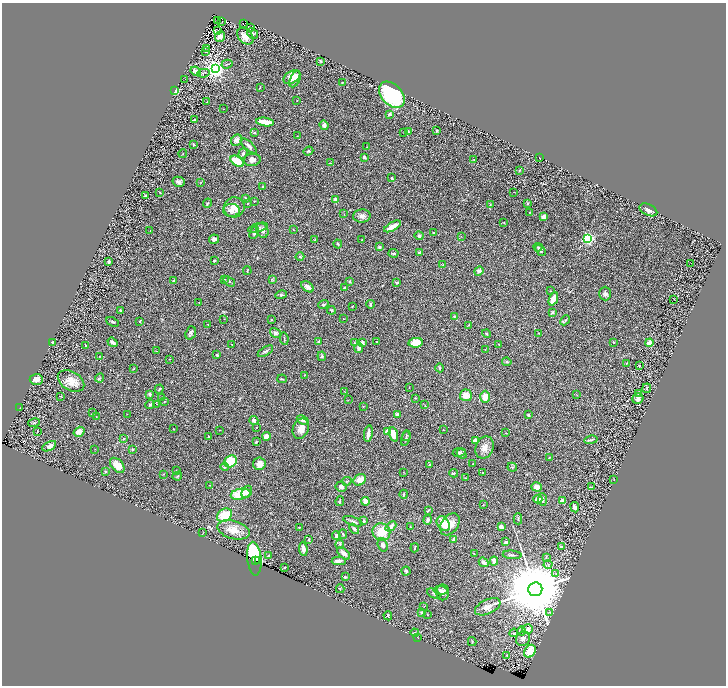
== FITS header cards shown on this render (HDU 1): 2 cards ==
NAXIS1  =                 1448
NAXIS2  =                 1367

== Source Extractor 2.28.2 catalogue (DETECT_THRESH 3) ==
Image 1448 x 1367 px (HDU 1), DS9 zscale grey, zoomed out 1/2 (1 PNG px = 2 x 2 image px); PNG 728 x 688 px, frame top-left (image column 1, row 1366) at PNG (2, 3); each listed source drawn as its Kron ellipse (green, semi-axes under 4 px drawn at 4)
Background 0.995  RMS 0.034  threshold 0.102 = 3 sigma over >= 5 px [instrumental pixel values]
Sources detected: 332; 24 cannot appear on this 1/2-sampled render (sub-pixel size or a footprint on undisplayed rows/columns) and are neither listed nor drawn; the other 308 listed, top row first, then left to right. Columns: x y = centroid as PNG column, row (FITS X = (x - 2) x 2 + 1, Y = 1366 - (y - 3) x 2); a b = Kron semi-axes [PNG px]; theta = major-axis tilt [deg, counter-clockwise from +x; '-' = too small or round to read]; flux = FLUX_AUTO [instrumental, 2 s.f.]
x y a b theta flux
218 21 2 1 - 5.8
221 22 2 1 - 2
243 24 2 1 - 1.2
251 27 2 1 - 1.6
218 31 2 1 - 21
253 34 6 5 - 13
245 36 9 7 -48 47
220 37 5 5 - 35
206 48 3 2 - 2.5
205 51 3 2 - 4.6
321 61 3 2 - 4.9
227 64 5 2 - 5.7
215 68 4 4 - 4300
196 71 5 3 - 33
203 73 6 3 10 8.5
292 77 9 6 31 84
185 79 2 1 - 1.8
295 79 9 5 65 49
342 82 2 2 - 4.2
260 87 3 2 - 3.2
175 91 2 2 - 450
392 95 15 10 -46 600
297 100 2 2 - 2.7
206 102 3 2 - 3
223 109 2 2 - 2.2
390 114 4 3 - 14
195 120 3 2 - 6.9
265 122 9 3 -8 100
324 125 5 4 - 23
437 131 3 2 - 9.5
404 132 2 1 - 2.6
408 132 2 2 - 3.6
254 133 4 3 - 5.3
297 136 2 1 - 1.9
237 140 6 5 - 31
194 144 4 3 - 5.3
249 146 10 4 -43 24
367 147 3 2 - 2.8
308 151 5 3 - 7
183 154 4 2 - 3.8
243 154 5 3 - 14
364 157 3 3 - 19
540 158 2 1 - 3
252 160 8 6 7 35
474 160 3 2 - 3.3
237 161 7 4 -33 130
330 163 3 2 - 2.8
519 170 4 3 - 7.4
392 178 2 2 - 9.3
179 182 6 5 - 22
201 182 3 2 - 3.3
263 187 2 2 - 6.4
160 192 2 2 - 3.1
514 192 2 2 - 2.2
145 195 2 2 - 19
245 199 3 3 - 9.8
336 199 4 4 - 28
254 201 2 1 - 2.8
207 203 5 3 - 7.4
247 203 3 2 - 2.8
527 203 3 3 - 9.4
490 205 3 2 - 4.4
234 207 10 10 - 71
231 210 8 6 -2 29
648 210 9 5 -25 25
530 212 2 2 - 7.4
344 214 2 1 - 1.9
362 216 9 6 3 29
544 217 4 3 - 36
504 222 2 2 - 2.5
392 226 9 3 28 86
258 228 10 4 17 15
293 229 3 2 - 2.5
262 230 7 6 - 38
150 231 2 1 - 4
254 233 7 4 67 16
433 233 3 2 - 6.5
419 236 4 4 - 11
461 236 2 2 - 2.4
214 239 5 4 - 20
587 239 3 3 - 1400
315 240 3 2 - 5
362 240 2 2 - 8.4
338 244 4 3 - 7.6
379 247 2 2 - 34
538 247 4 4 - 6.8
540 250 6 3 -50 15
394 253 5 3 - 9.2
419 253 3 3 - 13
300 257 4 3 - 5.8
214 260 3 2 - 6.6
109 262 4 4 - 11
691 263 2 1 - 30
443 265 2 2 - 4
247 271 4 2 - 5.5
479 271 5 4 - 19
224 279 2 2 - 4.5
272 280 3 3 - 4.8
174 281 4 3 - 13
229 281 6 3 -38 8.2
350 282 4 3 - 5.3
397 283 3 3 - 11
307 287 7 4 -37 36
345 288 4 3 - 9.9
550 291 2 2 - 3.4
605 294 7 6 - 19
281 295 6 4 15 10
553 299 7 3 69 68
674 299 2 1 - 2.5
199 302 2 1 - 1.8
323 304 5 3 - 12
370 304 4 3 - 11
352 306 3 2 - 2.3
120 310 3 2 - 9.1
331 310 4 3 - 8
553 312 2 2 - 27
454 316 3 3 - 6.9
224 319 2 1 - 2
271 319 2 2 - 9.5
343 319 3 2 - 2.7
565 320 5 3 - 8.4
140 321 2 2 - 15
113 322 7 2 -23 9.2
208 325 3 2 - 3.8
469 325 3 3 - 3.9
191 333 7 5 70 15
275 333 6 4 -33 17
539 333 3 2 - 3.4
486 334 4 3 - 4.9
284 339 6 2 -83 6.6
319 341 3 2 - 7.4
376 341 2 2 - 3.7
52 342 3 2 - 5.3
112 342 5 3 - 22
362 342 2 2 - 56
613 342 2 2 - 8.2
354 343 3 2 - 4.1
416 343 7 4 8 100
649 343 4 4 - 27
232 344 2 2 - 2.5
499 344 2 2 - 7.1
86 346 3 2 - 7.7
359 348 5 4 - 20
485 349 2 2 - 2.4
156 351 3 2 - 2.8
265 351 8 3 31 14
217 355 2 2 - 8.7
99 356 3 2 - 4.1
322 356 5 3 - 8.2
169 359 2 1 - 2.8
507 362 4 3 - 8.5
626 363 2 2 - 4.5
640 366 3 3 - 7.6
440 368 4 3 - 8.7
134 369 2 2 - 3.5
305 375 2 1 - 2.5
99 378 5 2 - 5.1
36 379 7 5 2 39
282 379 5 2 - 4.8
71 381 14 9 -30 90
409 387 2 1 - 2.6
647 388 5 2 - 4.6
159 389 4 2 - 7
345 392 2 1 - 3
149 394 4 3 - 14
639 394 2 2 - 12
466 395 6 6 - 63
577 395 2 2 - 2.5
61 396 3 2 - 3
162 397 3 2 - 2.5
485 397 6 5 - 62
415 398 3 2 - 3.9
638 398 6 5 - 28
348 400 2 2 - 2.1
164 401 3 2 - 4.1
150 404 4 3 - 9
156 404 2 2 - 3.2
425 405 2 1 - 1.9
363 407 2 2 - 2.3
20 408 2 2 - 1.9
93 413 3 2 - 2.2
127 414 2 1 - 1.6
398 415 3 3 - 29
529 415 4 3 - 7.1
96 417 3 2 - 4.6
254 420 4 3 - 30
303 420 6 4 -23 21
34 423 6 3 15 9.5
256 427 2 1 - 2.3
174 429 2 2 - 5
301 429 10 7 67 59
220 430 2 2 - 2
444 430 2 2 - 2.6
37 431 3 2 - 3.1
388 431 2 2 - 190
79 432 6 4 34 37
506 433 3 2 - 1.7
368 434 8 3 80 40
393 434 7 4 -72 78
266 436 4 4 - 39
406 436 5 3 - 8.8
208 437 3 2 - 5.4
406 438 7 3 73 11
124 439 4 4 - 7.7
475 440 3 3 - 57
591 440 6 3 12 10
256 442 2 2 - 17
49 446 7 3 30 45
485 448 11 8 67 45
95 449 3 2 - 2.2
132 450 4 3 - 6.7
459 452 6 4 10 11
462 454 5 3 - 7.6
549 457 3 2 - 3.5
231 461 7 5 37 190
473 463 3 2 - 2.4
259 464 6 6 - 40
117 465 9 5 -48 76
430 465 4 3 - 6.5
225 467 4 3 - 8.5
512 467 5 3 - 8
176 471 3 2 - 3.1
105 472 4 3 - 6.1
403 472 3 2 - 2.7
454 473 4 2 - 9
482 473 2 2 - 12
163 474 3 2 - 4
177 476 5 2 - 6.4
466 478 3 3 - 3.7
614 479 2 1 - 4
360 480 7 5 37 75
347 481 4 3 - 6.4
209 485 2 1 - 4
341 487 5 5 - 22
537 487 5 4 - 45
592 487 2 1 - 1.7
247 492 6 4 59 20
240 494 10 5 10 160
404 494 4 3 - 6.9
538 499 4 3 - 55
542 500 6 3 -87 13
340 501 5 2 - 6.2
365 501 4 3 - 53
562 501 3 2 - 96
483 505 2 1 - 1.8
575 507 5 3 - 26
428 510 3 2 - 6.4
224 515 8 6 32 180
518 519 5 2 - 6.2
428 520 5 4 - 18
353 521 10 4 -19 18
364 521 3 3 - 11
443 524 8 5 -54 90
450 524 12 8 55 62
391 526 6 3 43 36
299 527 3 2 - 4.3
410 527 2 2 - 3.7
501 527 3 3 - 31
354 529 6 3 -49 17
233 530 16 9 -15 91
381 532 9 8 - 120
203 533 3 2 - 2.5
343 534 5 2 - 8.3
336 536 4 3 - 17
309 539 3 2 - 4.6
453 540 4 2 - 22
506 542 4 2 - 11
340 544 4 3 - 6.7
383 545 7 5 -71 19
561 547 3 3 - 8.5
415 548 4 1 - 5.4
303 549 7 4 -84 22
344 553 8 4 -42 29
474 554 3 2 - 3.9
512 555 9 3 -5 12
268 556 2 2 - 21
546 557 3 2 - 3.6
254 559 17 7 -84 91
259 560 3 2 - 300
255 561 3 1 - 570
339 561 7 4 3 29
494 561 4 3 - 31
484 562 5 4 - 24
548 564 4 3 - 7.3
284 567 4 2 - 6.4
406 571 4 2 - 15
556 574 3 2 - 3.2
345 577 4 3 - 6.5
340 589 4 3 - 7.4
535 589 7 7 - 110000
440 590 7 4 -7 19
443 592 8 6 -90 42
434 594 7 3 -26 10
424 606 3 2 - 2.6
488 607 13 7 25 45
549 612 4 2 - 5.1
422 613 4 3 - 9.8
427 615 3 2 - 2.4
388 616 4 2 - 6.5
528 629 5 5 - 35
521 631 4 3 - 6.9
415 633 4 3 - 18
514 633 4 3 - 8.8
417 638 2 1 - 1.8
523 639 7 7 - 28
472 642 4 2 - 4.6
530 651 7 5 55 93
507 655 3 2 - 5.3
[24 sub-pixel or undisplayed-footprint detections neither listed nor drawn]